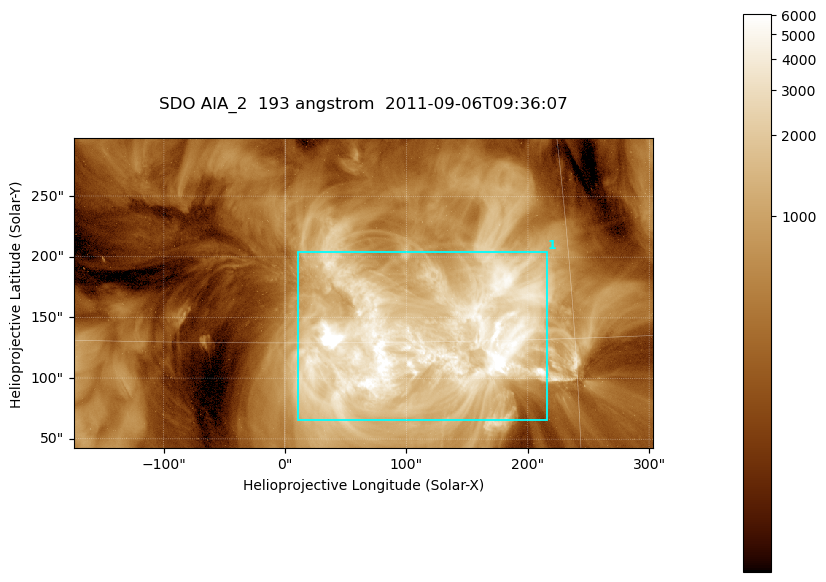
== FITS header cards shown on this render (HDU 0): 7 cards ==
TELESCOP= 'SDO     '           /
INSTRUME= 'AIA_2   '           /
WAVELNTH=                  193 /
WAVEUNIT= 'angstrom'           /
DATE-OBS= '2011-09-06T09:36:07.84' /
CTYPE1  = 'HPLN-TAN'           /
CTYPE2  = 'HPLT-TAN'           /

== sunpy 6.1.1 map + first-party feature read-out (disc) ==
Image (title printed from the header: SDO AIA_2  193 angstrom  2011-09-06T09:36:07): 794 x 424 px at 0.601 arcsec/px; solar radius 952 arcsec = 1584 px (partial field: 4.3% of the solar disc is inside the frame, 100% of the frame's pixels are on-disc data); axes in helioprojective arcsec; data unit not stated in the header (colour bar unlabelled)
Pointing: header CRPIX1/2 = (2043.76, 2047.55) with CRVAL1/2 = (0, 0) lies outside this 794 x 424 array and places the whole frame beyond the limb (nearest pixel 1.3 R_sun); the SolarSoft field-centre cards XCEN/YCEN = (64.33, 170.3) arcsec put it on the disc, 1652 arcsec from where CRPIX/CRVAL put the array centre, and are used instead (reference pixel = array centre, CRVAL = XCEN/YCEN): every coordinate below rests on XCEN/YCEN
Orientation: roll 0.0563 deg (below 1 deg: not rotated)
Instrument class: DISC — disc imager (sunpy class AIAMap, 193 A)
Bright regions (active regions / flare kernels): reference = the on-disc median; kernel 7 px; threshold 5 sigma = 1958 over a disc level ~480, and >= 1.15x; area >= 336 px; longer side >= 5 px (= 3 arcsec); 1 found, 1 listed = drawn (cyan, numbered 1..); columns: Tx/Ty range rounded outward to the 2 arcsec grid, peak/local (2 s.f.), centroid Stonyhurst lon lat
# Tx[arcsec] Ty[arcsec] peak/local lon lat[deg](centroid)
1 10..216 64..204 22 +7 +15